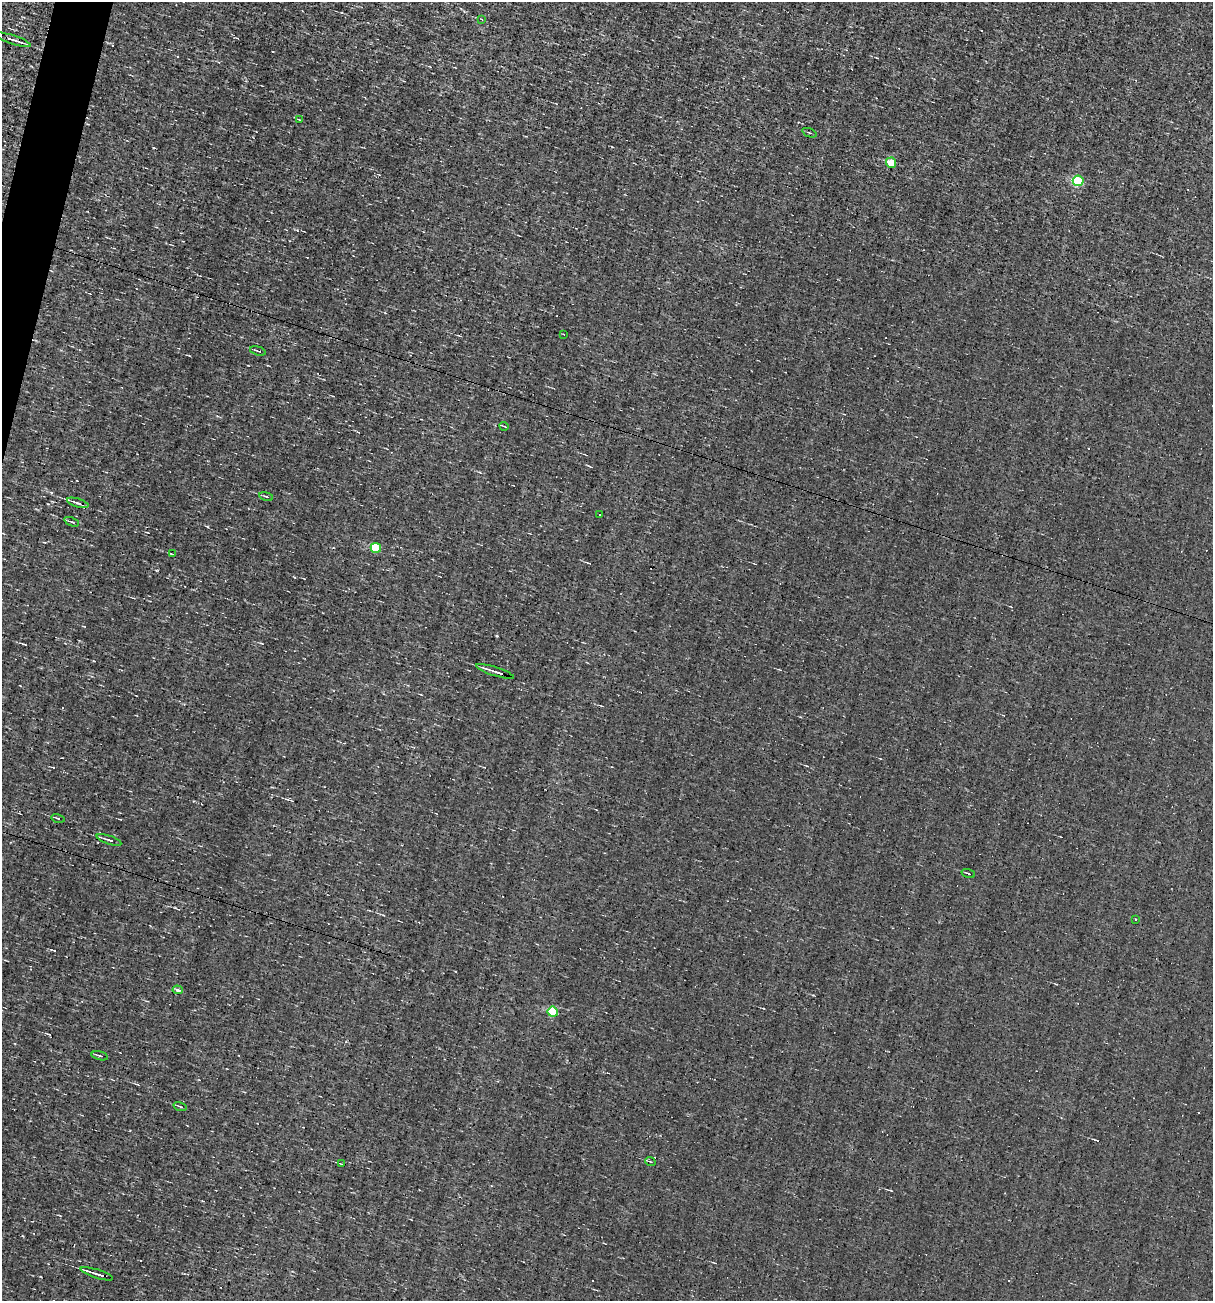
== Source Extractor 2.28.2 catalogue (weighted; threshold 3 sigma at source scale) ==
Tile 11 of 4 x 4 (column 3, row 3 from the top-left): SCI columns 2537-3747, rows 1299-2597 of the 5198 x 5194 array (HDU 1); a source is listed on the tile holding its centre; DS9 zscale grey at full resolution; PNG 1215 x 1303 px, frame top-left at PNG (2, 2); each listed source drawn as its Kron ellipse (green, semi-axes under 4 px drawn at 4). Shown black and unused: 1% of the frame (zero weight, under 3 of 4 exposures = <1% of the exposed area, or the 3 px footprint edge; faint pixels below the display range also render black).
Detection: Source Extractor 2.28.2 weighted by HDU 2 'WHT'; one run over the whole footprint, this tile lists its part. Background -0.00129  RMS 0.035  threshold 0.158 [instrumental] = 3 sigma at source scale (4.5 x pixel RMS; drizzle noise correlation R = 1.50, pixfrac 1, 0.05/0.05 arcsec/px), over >= 5 px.
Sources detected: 34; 7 cosmic-ray / hot-pixel residue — neither listed nor drawn; the other 27 listed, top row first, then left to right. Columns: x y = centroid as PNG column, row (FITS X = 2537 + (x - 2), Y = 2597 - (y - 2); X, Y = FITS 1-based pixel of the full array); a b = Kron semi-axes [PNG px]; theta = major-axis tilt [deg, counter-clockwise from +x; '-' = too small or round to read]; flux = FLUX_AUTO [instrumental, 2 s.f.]
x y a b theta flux
482 19 4 3 - 3.2
13 40 19 3 -18 19
300 120 4 2 - 2.1
809 133 7 2 -21 3.2
891 163 5 5 - 62
1078 181 5 5 - 220
563 334 2 2 - 2.5
258 351 8 2 -17 4.1
504 426 5 3 - 3
266 496 7 2 -13 4.6
78 503 11 3 -16 13
599 514 2 2 - 2.7
72 522 8 4 -21 4.9
376 548 5 5 - 130
172 554 4 2 - 2.8
495 671 20 2 -18 20
58 818 6 3 -14 3.4
109 840 13 3 -18 9.8
968 873 7 2 -16 3.6
1135 919 3 3 - 3
178 990 5 4 - 9.1
553 1012 5 5 - 170
100 1056 8 4 -14 5.8
180 1106 7 3 -15 4
650 1161 5 3 - 3.5
342 1164 4 2 - 2.2
97 1274 17 2 -18 19
Unlisted compact peaks at least as high as the median listed source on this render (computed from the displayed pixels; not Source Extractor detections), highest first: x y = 497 636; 208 527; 297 230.